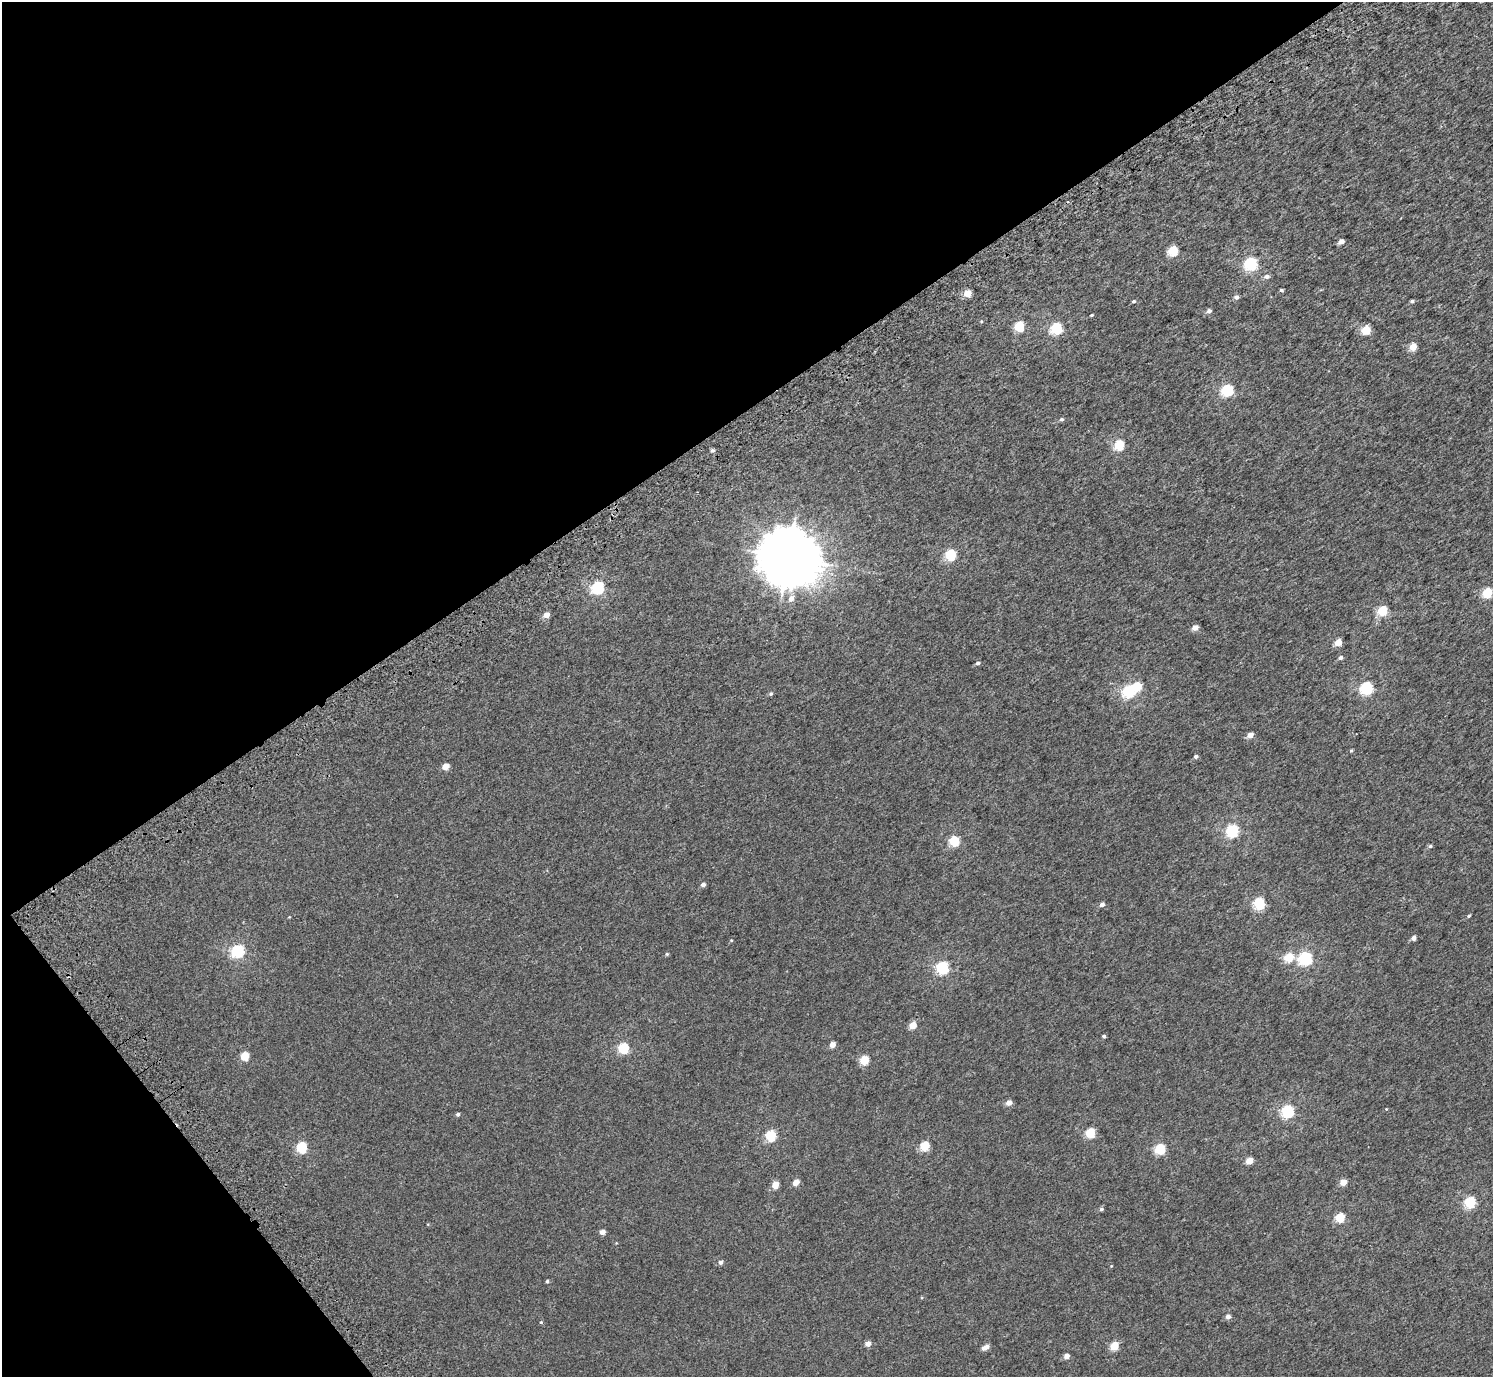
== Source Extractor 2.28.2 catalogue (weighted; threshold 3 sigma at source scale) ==
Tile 5 of 4 x 4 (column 1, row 2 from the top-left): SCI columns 94-1584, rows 3016-4390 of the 6156 x 6091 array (HDU 1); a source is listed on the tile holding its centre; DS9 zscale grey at full resolution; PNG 1495 x 1379 px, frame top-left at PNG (2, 2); no overlay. Shown black and unused: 34% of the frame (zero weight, under 3 of 5 exposures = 6% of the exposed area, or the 3 px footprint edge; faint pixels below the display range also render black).
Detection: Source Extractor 2.28.2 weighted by HDU 2 'WHT'; one run over the whole footprint, this tile lists its part. Background 0.00209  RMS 0.0032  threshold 0.0145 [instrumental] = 3 sigma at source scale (4.5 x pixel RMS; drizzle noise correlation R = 1.50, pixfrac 1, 0.0396/0.0396 arcsec/px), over >= 5 px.
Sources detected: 81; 1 inside a brighter object's white glare — not listed; the other 80 listed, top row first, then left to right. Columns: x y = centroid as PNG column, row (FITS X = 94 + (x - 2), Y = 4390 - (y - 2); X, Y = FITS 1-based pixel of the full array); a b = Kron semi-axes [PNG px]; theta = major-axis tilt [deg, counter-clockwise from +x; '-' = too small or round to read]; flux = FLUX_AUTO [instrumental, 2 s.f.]
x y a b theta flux
1341 241 5 4 - 1.5
1173 251 5 5 - 13
1251 264 6 6 - 31
1267 276 7 6 - 0.9
1281 290 4 3 - 0.44
967 293 5 4 - 4.5
1236 297 5 4 - 0.97
1134 301 5 4 - 0.45
1412 301 4 3 - 0.5
1209 311 5 5 - 0.89
1091 315 3 3 - 0.3
1019 326 5 5 - 15
1056 329 6 5 - 24
1366 330 5 5 - 9
1413 347 5 4 - 5
1227 390 6 5 - 27
1061 419 5 4 - 0.51
1119 445 5 5 - 16
712 450 5 5 - 0.56
950 555 5 5 - 22
788 557 18 17 - 1400
598 588 6 5 - 35
1487 593 5 5 - 15
791 599 7 6 - 1.7
1382 611 5 5 - 14
546 615 5 4 - 2.3
1195 628 5 4 - 2.2
1338 643 5 4 - 5.1
1340 657 5 4 - 0.76
978 663 4 4 - 0.68
1367 688 6 5 - 33
1128 692 6 6 - 28
771 694 5 5 - 0.47
1250 735 5 4 - 2.5
1351 750 4 4 - 0.32
1196 756 4 4 - 0.82
445 766 5 4 - 3.2
1232 831 6 5 - 32
954 841 5 5 - 16
1430 846 4 4 - 0.45
703 885 5 4 - 1.1
1102 904 4 4 - 1.2
1259 904 5 5 - 23
1469 916 4 3 - 0.37
1413 938 4 4 - 1.3
237 951 6 6 - 34
667 954 5 4 - 0.37
1289 958 6 5 - 8.3
1305 959 6 6 - 41
942 968 6 5 - 34
912 1025 5 4 - 4.8
1104 1036 4 4 - 0.45
832 1045 4 4 - 2.7
623 1048 5 5 - 19
245 1056 5 5 - 8.3
864 1060 5 5 - 11
1009 1102 5 4 - 2.1
1287 1112 6 5 - 32
458 1114 4 4 - 0.54
1090 1133 5 5 - 12
771 1136 5 5 - 21
925 1146 5 5 - 12
301 1148 6 5 - 21
1160 1149 5 5 - 18
1249 1161 5 4 - 4.5
796 1182 5 4 - 2.9
1343 1182 4 4 - 3.7
775 1185 5 4 - 4.2
1470 1203 5 5 - 23
1101 1209 5 4 - 0.53
1340 1218 5 5 - 12
602 1232 4 4 - 1.9
721 1262 5 4 - 0.91
547 1281 4 4 - 0.4
1228 1317 5 5 - 1.3
541 1322 4 3 - 0.27
868 1344 5 4 - 1.8
1114 1346 5 5 - 8.7
985 1347 8 4 28 1.9
1067 1356 5 4 - 1.6